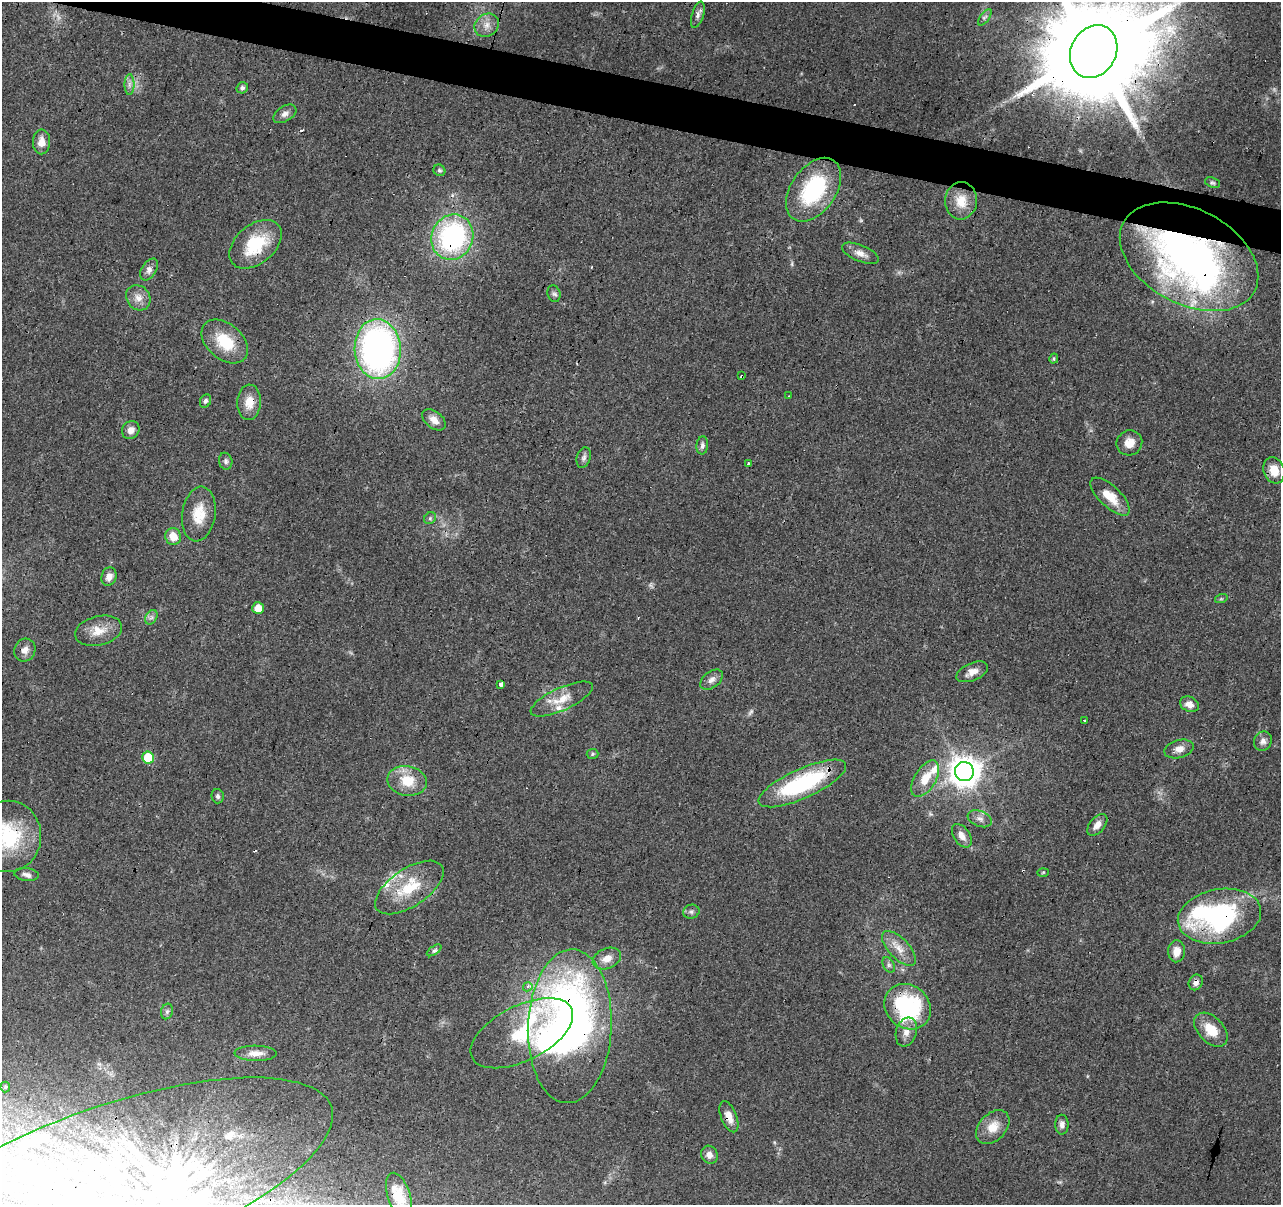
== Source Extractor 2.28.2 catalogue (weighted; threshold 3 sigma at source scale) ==
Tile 11 of 4 x 4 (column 3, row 3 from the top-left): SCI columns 2561-3839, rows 1419-2621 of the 5122 x 5305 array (HDU 1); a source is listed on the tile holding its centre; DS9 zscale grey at full resolution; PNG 1283 x 1207 px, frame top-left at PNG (2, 2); each listed source drawn as its Kron ellipse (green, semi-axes under 4 px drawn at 4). Shown black and unused: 3% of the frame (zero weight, under 3 of 4 exposures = <1% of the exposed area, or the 3 px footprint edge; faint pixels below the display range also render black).
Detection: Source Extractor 2.28.2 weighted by HDU 2 'WHT'; one run over the whole footprint, this tile lists its part. Background 0.0456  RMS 0.0046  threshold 0.0206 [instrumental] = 3 sigma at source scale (4.5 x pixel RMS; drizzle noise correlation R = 1.50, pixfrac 1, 0.0396/0.0396 arcsec/px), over >= 5 px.
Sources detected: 119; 4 too faint to see at this stretch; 9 inside a brighter object's white glare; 4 cosmic-ray / hot-pixel residue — neither listed nor drawn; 13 inside a brighter listed object's ellipse — not listed separately; the other 89 listed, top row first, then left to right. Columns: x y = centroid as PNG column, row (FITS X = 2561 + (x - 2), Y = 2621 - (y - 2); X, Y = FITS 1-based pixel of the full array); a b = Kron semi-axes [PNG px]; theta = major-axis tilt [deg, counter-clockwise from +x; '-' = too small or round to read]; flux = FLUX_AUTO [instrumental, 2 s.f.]
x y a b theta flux
698 15 13 6 72 1.9
985 17 9 4 54 1.2
487 25 13 11 38 4.2
1094 52 27 22 61 13000
129 84 10 5 90 1.8
242 88 6 5 - 1.7
285 114 13 7 32 2.4
41 142 12 8 89 4.4
439 170 6 5 - 0.84
1213 183 8 5 -20 0.81
813 190 35 22 55 43
961 201 19 16 84 9
452 237 23 20 66 78
255 244 30 19 40 23
860 253 19 8 -23 3.4
1189 257 74 47 -28 210
149 269 12 7 57 2.4
554 294 8 6 -71 1.2
138 298 13 11 -52 4.2
225 341 26 17 -40 16
378 349 30 23 -87 170
1054 359 5 4 - 0.74
742 376 3 3 - 6.4
789 396 3 2 - 0.4
205 401 7 5 65 1.1
249 402 18 12 87 6.3
434 420 13 8 -37 3.7
131 430 9 8 - 2.9
1129 443 13 12 - 4.7
702 445 9 6 84 1.5
584 458 11 7 73 1.6
226 461 8 6 -77 1.3
748 463 3 3 - 1.8
1274 470 13 10 -71 7.3
1110 497 25 10 -44 8.3
199 514 27 16 82 11
430 518 6 5 - 0.92
173 536 8 8 - 6.2
109 577 9 7 74 2.8
1221 599 6 4 18 0.62
258 608 6 5 - 5.6
151 617 8 5 58 1.4
98 631 24 14 14 8
25 650 12 10 59 3.1
972 672 17 8 23 4.3
712 680 13 8 38 2.7
501 685 4 3 - 26
562 699 34 11 25 9.2
1189 704 10 7 -24 3.7
1084 720 3 3 - 0.76
1263 741 10 8 61 2.3
1179 749 15 9 14 3.8
592 754 6 5 - 0.69
148 758 6 6 - 17
964 772 9 9 - 740
925 779 20 10 58 8.9
407 781 20 15 -10 12
802 783 47 14 24 54
218 796 7 6 - 1.2
980 819 12 8 -21 2.6
1097 825 12 7 48 3.2
8 836 36 33 84 34
962 836 13 8 -56 3.6
1043 872 6 4 2 0.53
26 874 12 6 -7 2
409 887 39 19 34 20
691 912 8 7 - 1.3
1219 916 42 27 10 84
899 948 22 10 -46 5.8
434 950 8 4 34 1.1
1177 951 11 8 87 5
607 959 15 10 23 5.1
889 965 8 5 -60 1.2
1196 982 8 7 - 2.4
528 987 5 4 - 2.1
908 1007 25 21 -41 51
167 1011 8 6 75 1.2
570 1026 77 42 88 270
1211 1030 20 12 -46 9.6
906 1032 15 10 72 4.1
522 1033 55 27 26 32
256 1053 21 7 -1 4.5
5 1087 5 5 - 0.6
729 1117 16 8 -69 4.7
1062 1125 10 6 -89 2
993 1127 19 13 46 7.4
709 1155 9 8 - 2.8
111 1183 233 77 19 290
399 1196 24 11 -72 9
Overlapping masked pixels (flux is a lower limit): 15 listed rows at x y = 1094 52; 813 190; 452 237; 255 244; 1189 257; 742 376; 249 402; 802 783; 8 836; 1219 916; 1196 982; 908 1007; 570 1026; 729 1117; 399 1196
Isophote crosses this tile's border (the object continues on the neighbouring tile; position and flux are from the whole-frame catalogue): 4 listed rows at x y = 1094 52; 8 836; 111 1183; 399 1196